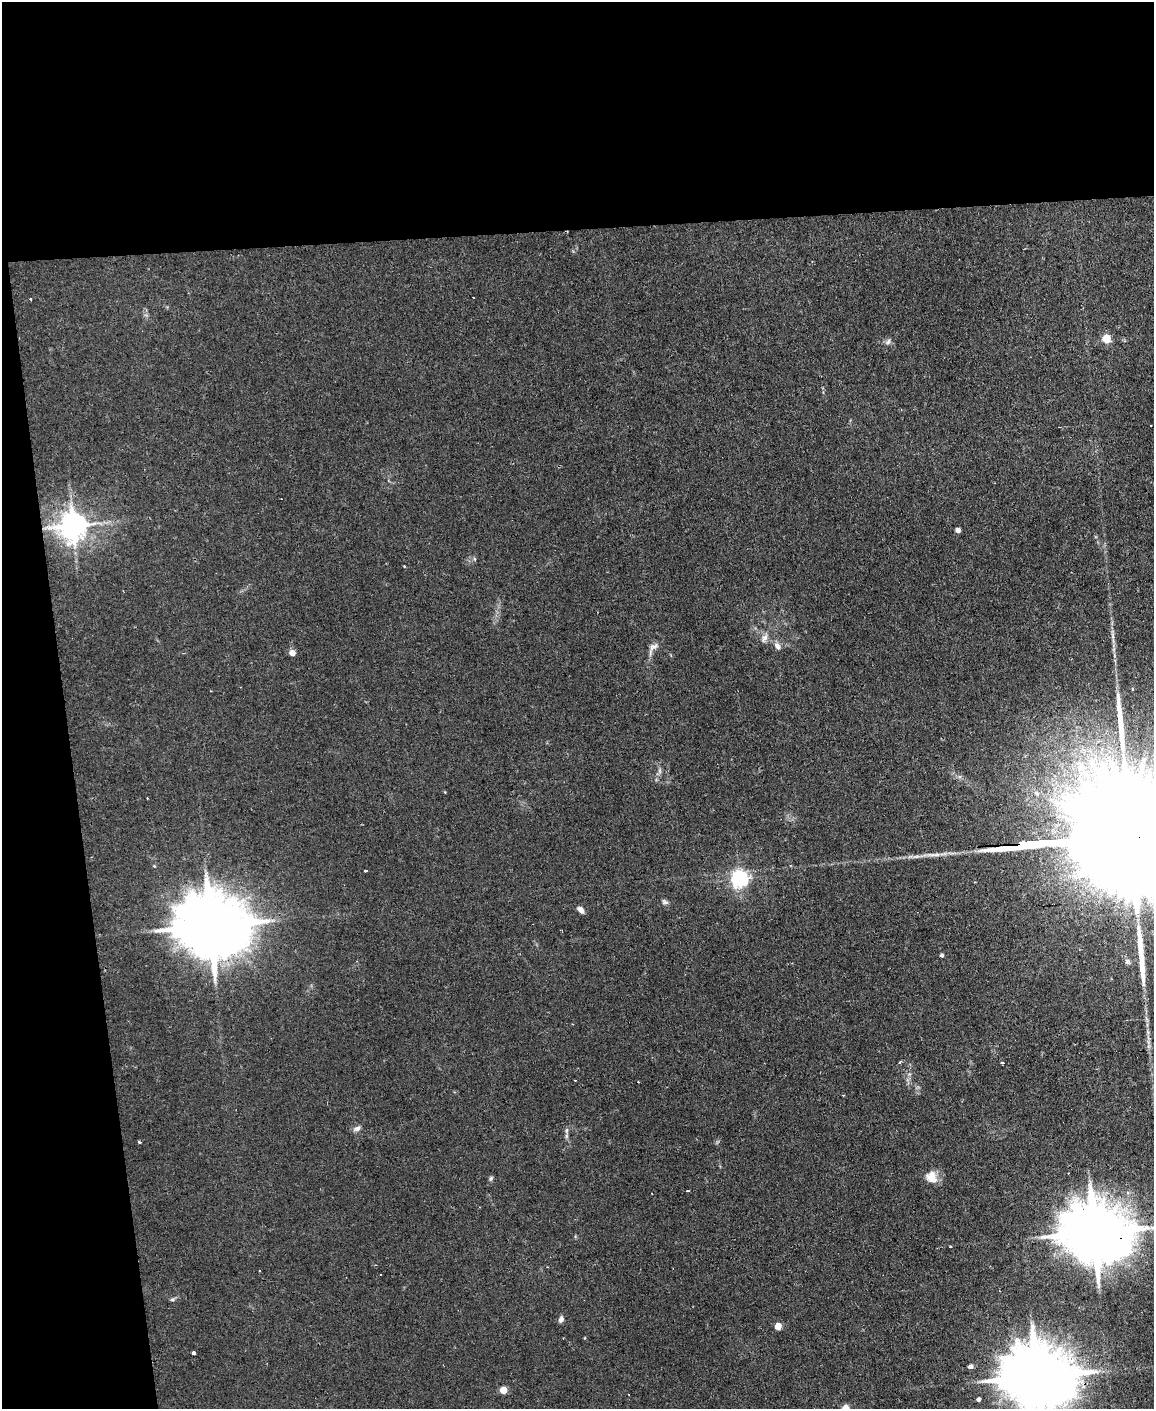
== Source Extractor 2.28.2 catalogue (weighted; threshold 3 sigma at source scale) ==
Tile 1 of 4 x 3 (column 1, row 1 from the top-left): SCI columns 1-1152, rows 3047-4453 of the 4609 x 4577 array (HDU 1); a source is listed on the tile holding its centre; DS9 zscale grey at full resolution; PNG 1156 x 1411 px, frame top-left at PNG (2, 2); no overlay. Shown black and unused: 22% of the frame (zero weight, under 2 of 3 exposures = <1% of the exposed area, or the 3 px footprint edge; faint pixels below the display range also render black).
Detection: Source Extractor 2.28.2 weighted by HDU 2 'WHT'; one run over the whole footprint, this tile lists its part. Background 0.0454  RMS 0.0051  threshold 0.0229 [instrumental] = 3 sigma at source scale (4.5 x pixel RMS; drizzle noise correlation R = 1.50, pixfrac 1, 0.05/0.05 arcsec/px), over >= 5 px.
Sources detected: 48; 6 cosmic-ray / hot-pixel residue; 2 long thin detections or spike segments (spike, bleed or trail) — not listed; the other 40 listed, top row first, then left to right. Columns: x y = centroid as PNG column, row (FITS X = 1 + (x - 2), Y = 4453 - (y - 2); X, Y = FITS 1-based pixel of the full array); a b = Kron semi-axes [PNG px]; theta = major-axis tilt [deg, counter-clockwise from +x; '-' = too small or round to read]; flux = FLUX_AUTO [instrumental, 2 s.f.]
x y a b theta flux
31 299 3 3 - 0.63
1106 339 5 5 - 18
888 342 9 5 63 1.3
73 526 8 8 - 740
958 530 4 4 - 2.7
474 559 6 4 -70 0.64
404 566 3 3 - 0.61
764 638 11 7 66 2.4
777 646 11 7 -56 2.4
653 647 14 7 24 2.5
292 653 5 4 - 5.3
1132 689 3 3 - 0.64
1092 763 14 10 -77 7
660 771 7 4 -89 1.2
1127 838 146 21 3 79000
154 866 4 4 - 0.42
366 871 4 3 - 2.3
740 879 6 6 - 180
665 902 9 6 -22 1.3
580 910 9 6 -45 2.2
210 926 21 16 -4 5000
942 955 4 4 - 1.1
1127 961 6 5 - 1.1
1002 1063 3 3 - 12
357 1128 9 6 32 1.9
566 1130 8 4 81 1.2
139 1142 3 3 - 1.7
931 1177 14 13 - 6.3
491 1178 7 4 60 0.82
688 1191 3 2 - 0.91
1095 1232 19 16 -8 4400
172 1299 6 5 - 0.83
561 1319 7 5 74 1.6
778 1326 5 4 - 11
194 1353 4 3 - 1.5
970 1366 6 5 - 1.6
1037 1377 21 17 -5 5000
503 1390 5 5 - 10
978 1399 4 4 - 1.8
845 1408 5 5 - 12
Overlapping masked pixels (flux is a lower limit): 3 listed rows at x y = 1127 838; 1095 1232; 1037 1377
Isophote crosses this tile's border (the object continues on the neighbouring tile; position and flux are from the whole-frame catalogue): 3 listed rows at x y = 1127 838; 1037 1377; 845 1408